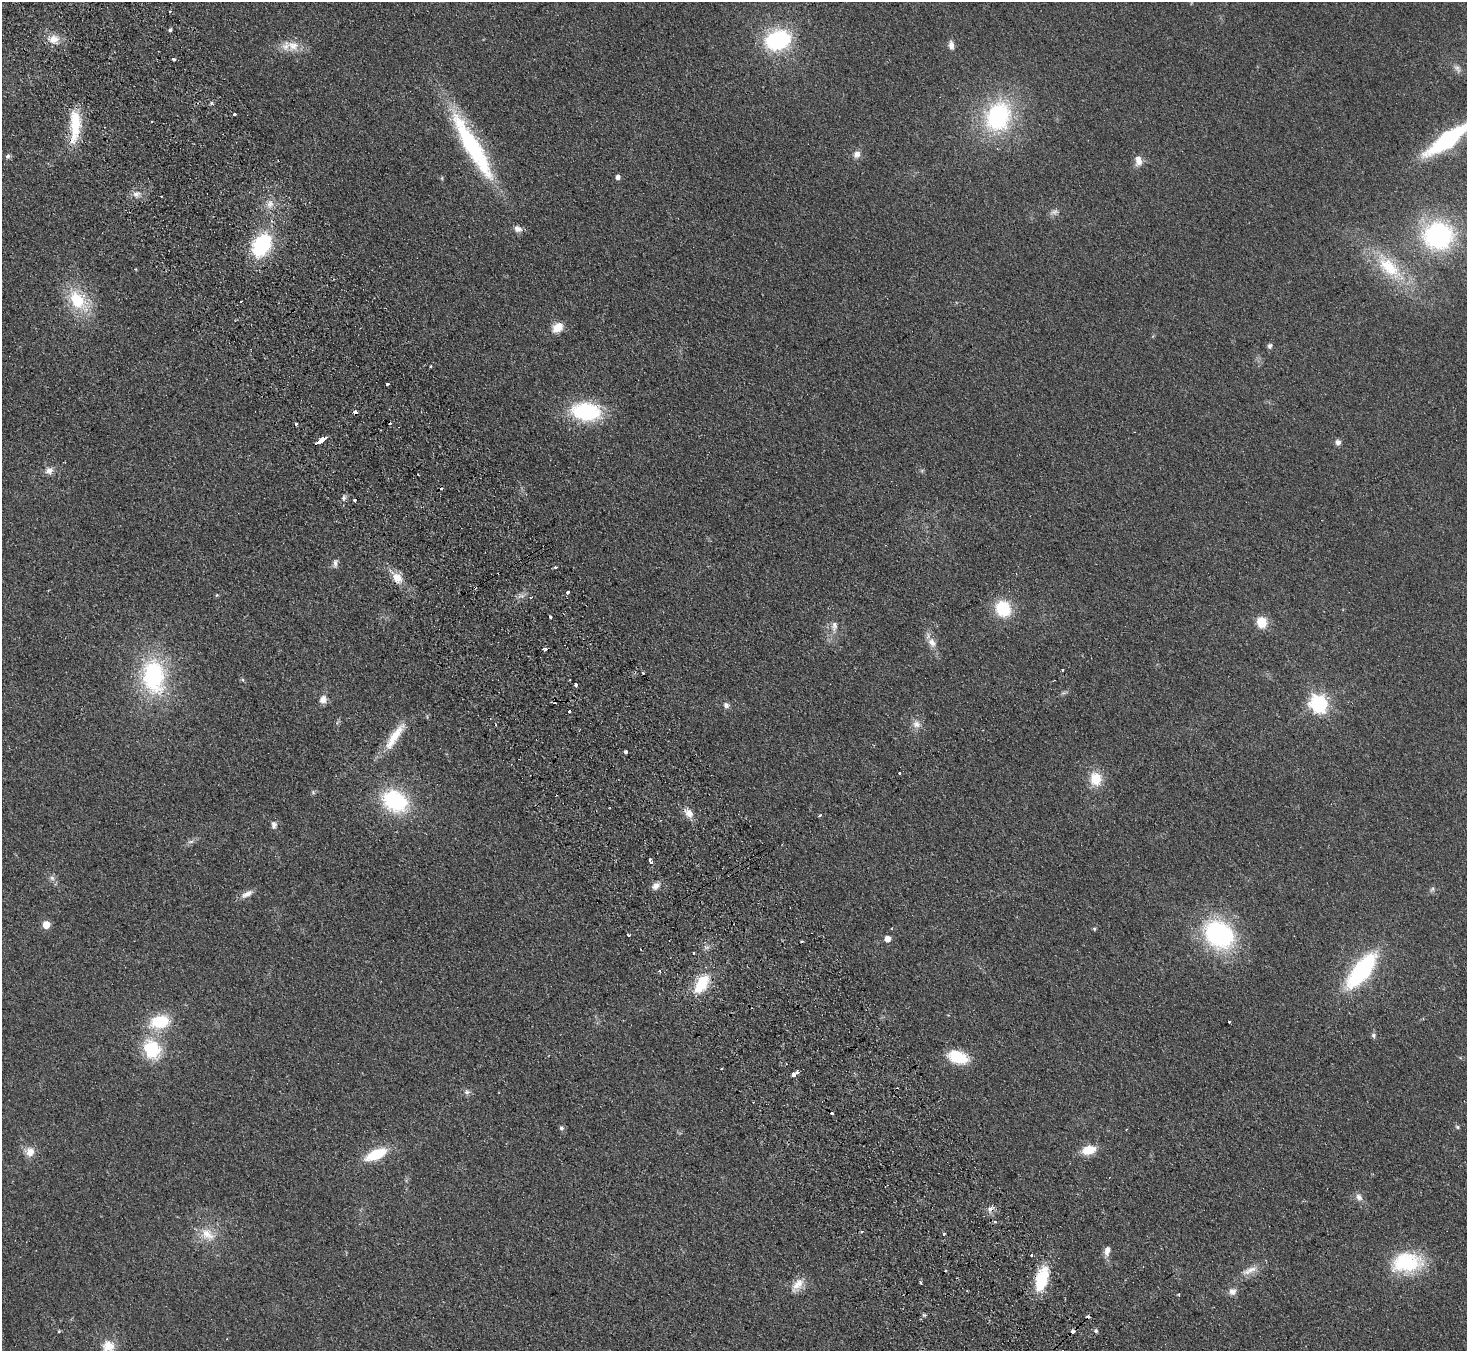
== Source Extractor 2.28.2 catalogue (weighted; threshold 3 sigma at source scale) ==
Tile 11 of 4 x 4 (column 3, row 3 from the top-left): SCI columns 2980-4444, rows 1543-2891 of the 5958 x 5920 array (HDU 1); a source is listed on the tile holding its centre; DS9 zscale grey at full resolution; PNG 1469 x 1353 px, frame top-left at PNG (2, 2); no overlay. Shown black and unused: <1% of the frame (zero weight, under 2 of 3 exposures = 3% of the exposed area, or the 3 px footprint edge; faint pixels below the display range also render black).
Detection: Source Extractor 2.28.2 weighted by HDU 2 'WHT'; one run over the whole footprint, this tile lists its part. Background 0.113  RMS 0.012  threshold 0.0527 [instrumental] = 3 sigma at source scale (4.5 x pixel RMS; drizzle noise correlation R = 1.50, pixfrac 1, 0.05/0.05 arcsec/px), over >= 5 px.
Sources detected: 134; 15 cosmic-ray / hot-pixel residue — not listed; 1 inside a brighter listed object's ellipse — not listed separately; the other 118 listed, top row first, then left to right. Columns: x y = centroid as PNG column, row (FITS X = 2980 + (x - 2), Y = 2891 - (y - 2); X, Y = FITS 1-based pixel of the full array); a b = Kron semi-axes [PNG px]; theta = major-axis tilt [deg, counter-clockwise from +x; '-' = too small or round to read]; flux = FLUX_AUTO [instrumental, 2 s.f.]
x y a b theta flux
170 12 3 3 - 3.2
170 30 4 3 - 6.3
54 39 15 11 12 12
778 40 24 18 18 110
951 45 11 7 -82 6
293 46 17 15 0 17
173 59 4 3 - 4.9
1457 69 11 7 -60 4.7
211 103 6 3 -72 1.5
234 114 4 3 - 3.9
998 116 32 25 68 140
151 121 2 2 - 1.1
75 125 38 11 88 45
1447 140 39 12 36 150
472 146 88 17 -60 150
857 154 10 9 - 6.6
8 156 7 5 60 2.7
1138 160 14 8 -83 9.1
618 177 5 5 - 4.8
136 194 11 6 6 5.7
270 204 11 8 81 7.3
1054 212 13 6 20 4.4
518 229 11 8 -20 6
1438 235 26 24 2 180
262 245 22 14 57 92
1389 267 43 19 -44 63
77 300 25 17 -54 52
241 301 3 2 - 1.4
558 327 13 10 39 14
1270 346 6 5 - 2.9
431 366 3 3 - 3.9
387 384 3 2 - 3.2
586 411 26 15 -7 110
355 412 4 3 - 14
296 424 3 3 - 3
319 442 5 3 - 26
1338 442 7 6 - 4.5
49 471 11 10 - 6.9
418 475 3 2 - 1.3
343 498 6 6 - 3.2
354 500 3 3 - 4
335 563 13 6 82 4.1
556 567 3 3 - 4.5
397 578 14 10 -43 14
567 592 3 3 - 6.5
217 595 5 4 - 1.3
1003 609 15 13 -56 51
550 617 3 3 - 3.3
1262 622 12 10 -68 21
834 626 14 7 87 6.9
932 642 14 10 -58 10
545 649 4 3 - 5.9
1062 669 3 3 - 2.8
643 673 3 3 - 3.7
153 676 36 23 -82 130
243 680 6 4 -71 1.4
576 684 3 3 - 4
1064 693 7 4 -17 1.8
323 699 10 9 - 7.3
1319 703 7 7 - 420
726 705 8 7 - 4.2
916 724 11 10 - 7.6
395 737 44 10 56 28
625 752 3 3 - 12
900 773 3 3 - 2.9
1096 779 17 14 -80 24
313 792 7 4 -47 1.6
395 801 32 24 -29 87
689 813 14 10 -42 9.7
820 815 4 3 - 6.5
274 825 10 7 85 4.4
191 842 8 4 9 2.8
651 862 5 3 - 5.9
52 878 8 6 -84 3.6
655 886 10 8 46 6.5
1432 889 7 5 47 2.4
247 894 18 7 29 7.5
46 925 5 5 - 25
1094 929 5 4 - 1.5
1219 934 31 24 -34 160
629 935 4 2 - 1.2
887 939 5 5 - 12
693 953 3 2 - 0.96
659 970 3 3 - 2.6
1362 970 32 13 52 160
701 984 24 12 58 39
160 1022 19 12 11 48
1229 1022 3 3 - 6.1
1373 1035 7 5 -75 2.6
152 1049 27 22 -63 50
958 1057 22 13 -18 39
794 1074 6 4 40 16
467 1092 8 7 - 3.5
1457 1127 6 4 -25 1.6
561 1128 6 5 - 2.2
1089 1150 13 8 16 25
30 1152 12 11 - 11
376 1154 18 8 24 52
1359 1197 11 8 -50 5.7
991 1209 8 7 - 5.6
994 1222 4 3 - 2.6
862 1232 4 3 - 1.6
943 1233 3 3 - 2.8
207 1234 21 14 -32 20
1107 1250 12 7 82 7.5
1031 1255 3 2 - 1.3
1407 1262 37 23 5 73
1250 1270 25 8 22 12
1042 1279 30 14 75 45
920 1282 4 3 - 1.6
797 1285 22 11 52 13
1232 1291 10 9 - 6.1
1178 1294 3 3 - 1.3
924 1315 5 5 - 1.6
59 1331 5 3 - 1.2
1073 1331 4 3 - 7.3
1096 1331 5 4 - 2.1
108 1346 17 16 - 18
Overlapping masked pixels (flux is a lower limit): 4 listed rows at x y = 355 412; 545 649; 991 1209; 1073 1331
Isophote crosses this tile's border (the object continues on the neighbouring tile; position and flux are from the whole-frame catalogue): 2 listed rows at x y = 1447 140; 108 1346